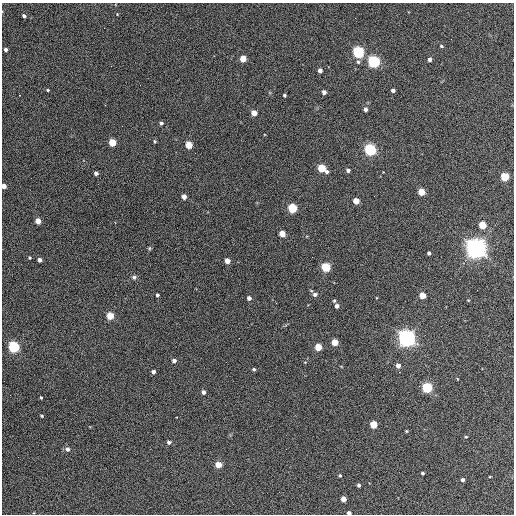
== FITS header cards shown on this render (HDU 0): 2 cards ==
NAXIS1  =                  512 / Axis length
NAXIS2  =                  512 / Axis length

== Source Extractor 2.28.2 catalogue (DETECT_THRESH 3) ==
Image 512 x 512 px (HDU 0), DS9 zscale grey, 1 PNG px = 1 image px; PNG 516 x 516 px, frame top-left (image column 1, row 512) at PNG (2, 3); no overlay
Background 343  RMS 20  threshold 60.5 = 3 sigma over >= 5 px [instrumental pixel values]
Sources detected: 78; all 78 listed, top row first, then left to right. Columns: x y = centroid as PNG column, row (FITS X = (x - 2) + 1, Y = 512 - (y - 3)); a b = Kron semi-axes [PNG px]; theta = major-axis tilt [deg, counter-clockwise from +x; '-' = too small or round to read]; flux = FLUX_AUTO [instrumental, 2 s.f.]
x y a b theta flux
24 16 4 3 - 2.9e+03
441 46 4 3 - 1.7e+03
6 49 3 3 - 3.6e+03
358 52 5 5 - 2.6e+05
243 59 4 4 - 2.8e+04
430 59 4 4 - 4.6e+03
358 62 6 4 -73 2.5e+03
374 62 5 5 - 3.3e+05
111 66 2 2 - 9.1e+02
320 70 4 4 - 6.9e+03
48 90 4 3 - 1.3e+03
393 90 4 3 - 3.7e+03
324 92 4 4 - 5.4e+03
20 95 3 2 - 1.6e+03
284 95 3 3 - 2.3e+03
105 105 2 2 - 6.5e+02
366 109 4 4 - 4.8e+03
254 113 4 4 - 1.8e+04
161 123 4 4 - 3.0e+03
155 141 5 4 - 1.6e+03
112 142 5 4 - 4.1e+04
189 145 5 4 - 3.5e+04
370 150 5 5 - 3.1e+05
322 168 5 5 - 5.7e+04
348 170 4 4 - 4.0e+03
327 172 4 4 - 3.1e+03
96 173 4 3 - 4.2e+03
505 177 5 5 - 6.8e+04
4 186 4 4 - 1.0e+04
421 192 4 4 - 3.4e+04
184 197 4 4 - 9.0e+03
356 201 4 4 - 2.5e+04
292 208 5 5 - 1.1e+05
38 221 4 4 - 1.9e+04
482 225 5 4 - 4.4e+04
282 234 4 4 - 2.1e+04
149 248 5 5 - 1.5e+03
476 248 7 7 - 1.4e+06
429 253 3 3 - 3.4e+03
312 257 2 2 - 6.7e+02
30 258 3 3 - 1.5e+03
39 260 4 4 - 5.8e+03
227 261 4 4 - 1.4e+04
326 267 5 5 - 1.1e+05
134 277 6 5 - 2.9e+03
315 294 6 5 - 5.2e+03
157 295 3 3 - 2.8e+03
422 295 4 4 - 2.8e+04
249 298 4 4 - 5.7e+03
468 300 4 2 - 9.2e+02
334 301 4 3 - 1.9e+03
276 303 2 2 - 8.0e+02
337 306 4 4 - 5.8e+03
110 316 5 4 - 4.1e+04
406 338 6 6 - 9.2e+05
335 342 4 4 - 3.0e+04
14 347 5 5 - 2.5e+05
318 347 4 4 - 3.9e+04
174 361 4 4 - 5.2e+03
398 365 5 4 - 9.8e+03
254 369 4 4 - 2.1e+03
153 372 4 4 - 4.3e+03
427 388 5 5 - 1.8e+05
203 392 4 4 - 5.3e+03
41 398 3 3 - 1.8e+03
42 416 3 3 - 1.7e+03
373 425 4 4 - 4.5e+04
407 431 3 3 - 1.2e+03
466 437 4 2 - 1.3e+03
169 442 4 4 - 3.9e+03
67 449 5 5 - 4.6e+03
218 465 4 4 - 2.6e+04
422 473 3 3 - 2.3e+03
340 475 4 3 - 1.7e+03
462 480 4 3 - 3.5e+03
359 485 4 3 - 3.3e+03
343 499 4 4 - 1.4e+04
349 513 4 3 - 4.4e+03
At the frame edge (FLAGS 8, measured only in part): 2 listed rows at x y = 4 186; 349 513